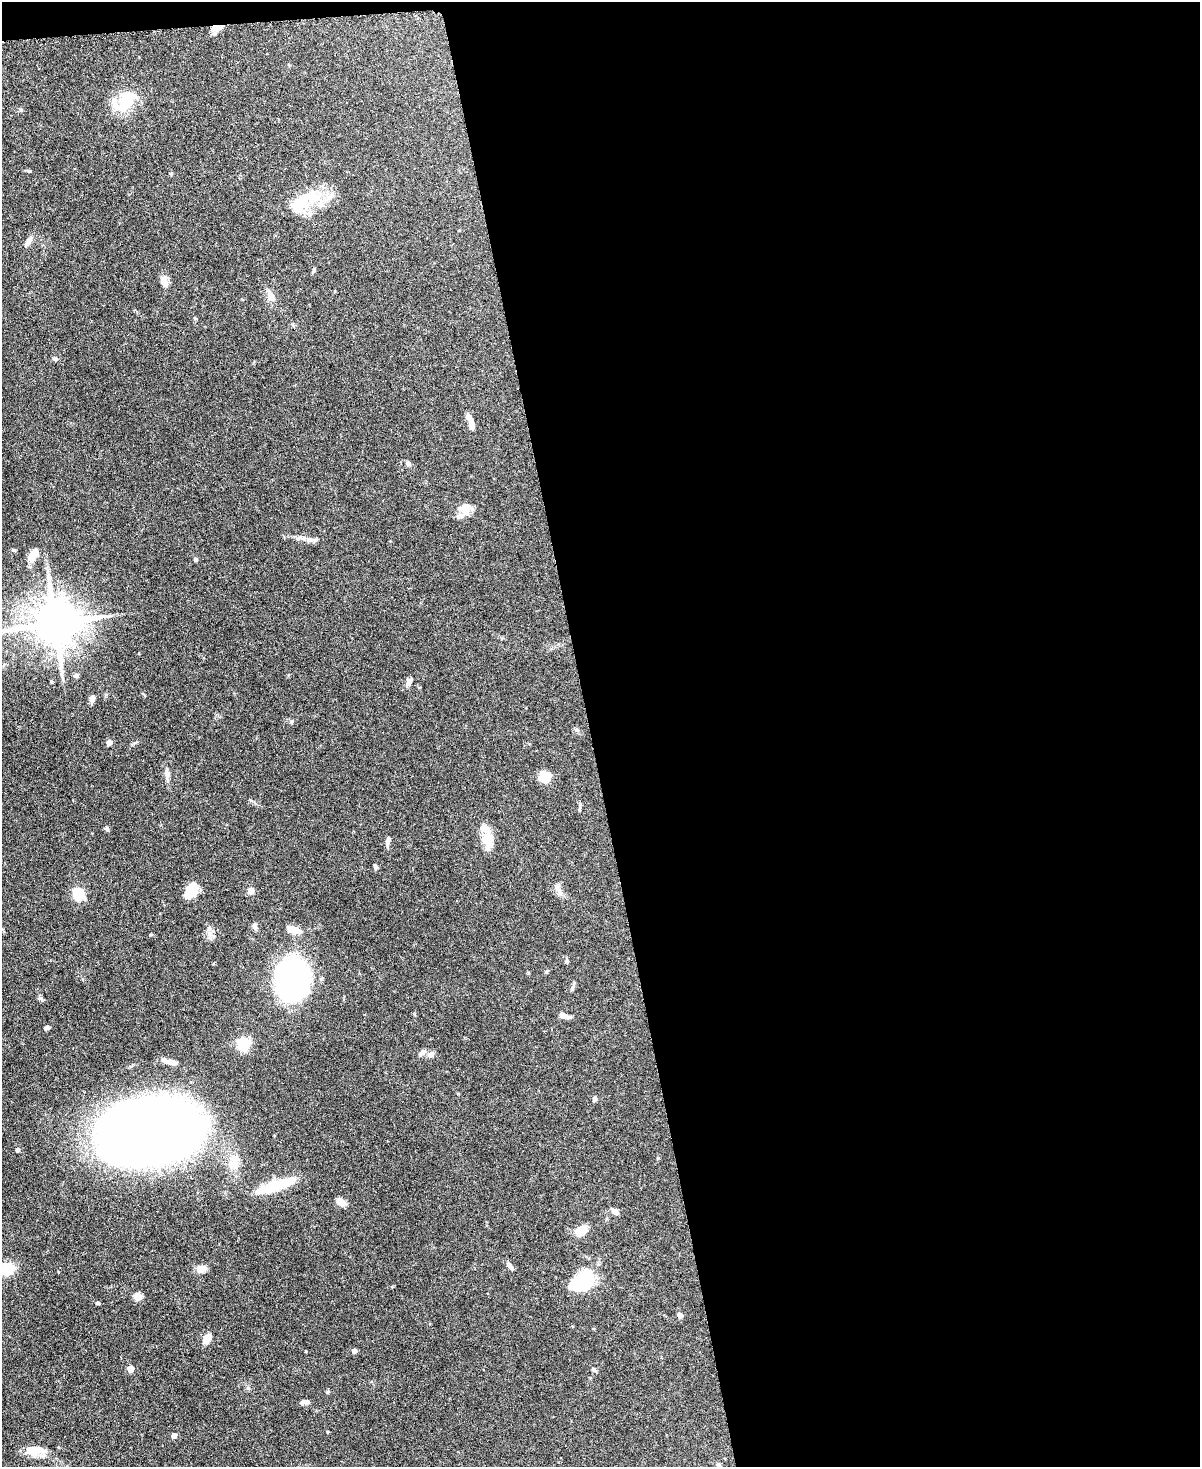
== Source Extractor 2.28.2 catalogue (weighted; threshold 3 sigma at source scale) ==
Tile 4 of 4 x 3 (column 4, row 1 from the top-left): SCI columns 3599-4796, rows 3068-4532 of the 4803 x 4819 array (HDU 1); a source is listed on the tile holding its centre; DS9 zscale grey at full resolution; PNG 1202 x 1469 px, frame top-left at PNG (2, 2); no overlay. Shown black and unused: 52% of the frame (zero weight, under 3 of 6 exposures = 2% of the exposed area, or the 3 px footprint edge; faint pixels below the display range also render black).
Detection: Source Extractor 2.28.2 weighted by HDU 2 'WHT'; one run over the whole footprint, this tile lists its part. Background 0.0911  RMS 0.0035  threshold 0.0143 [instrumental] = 3 sigma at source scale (4.09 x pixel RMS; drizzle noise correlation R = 1.36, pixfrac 0.8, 0.05/0.05 arcsec/px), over >= 5 px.
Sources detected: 90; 5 inside a brighter object's white glare — not listed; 9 inside a brighter listed object's ellipse — not listed separately; the other 76 listed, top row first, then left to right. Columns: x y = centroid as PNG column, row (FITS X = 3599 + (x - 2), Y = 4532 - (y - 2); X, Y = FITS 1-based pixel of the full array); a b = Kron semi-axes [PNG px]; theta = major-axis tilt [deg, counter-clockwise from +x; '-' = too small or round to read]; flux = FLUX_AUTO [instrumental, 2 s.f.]
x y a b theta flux
217 28 15 7 25 2.4
125 101 33 19 36 11
21 110 5 5 - 0.45
29 171 7 3 -1 0.43
171 173 5 3 - 0.3
312 196 30 15 -5 10
310 214 8 6 89 1.2
29 241 13 6 60 1.8
314 269 7 4 90 0.41
164 282 16 7 -69 2.3
271 295 17 8 -61 2.3
195 318 4 4 - 0.34
55 358 7 6 - 0.74
469 417 8 5 -59 2.4
408 463 7 5 -58 0.95
465 508 17 15 2 3.4
299 538 7 4 70 0.54
310 540 12 6 12 1.3
31 555 13 10 49 4
195 559 5 4 - 0.7
55 623 14 12 14 1400
76 675 7 6 - 0.74
51 681 5 4 - 0.31
409 682 12 6 60 1.3
92 698 7 6 - 1.8
576 729 6 5 - 0.55
109 742 5 4 - 2.5
167 774 13 7 -84 1.4
545 777 11 9 -14 7.9
579 809 6 4 71 0.45
107 828 7 5 -51 0.52
486 840 16 14 -53 4.1
388 841 12 5 75 1.3
376 866 7 5 -54 0.55
557 886 11 7 -90 1.5
192 890 16 10 58 7.9
251 890 5 4 - 4.9
78 893 6 5 - 31
255 926 9 6 -87 0.92
295 930 18 8 -14 3.5
210 935 14 4 -87 1.3
567 961 5 5 - 0.47
546 972 6 4 19 0.36
294 979 34 26 -89 110
572 988 9 4 61 0.63
564 1015 10 5 -19 2.6
47 1028 6 5 - 0.71
244 1043 6 5 - 49
422 1053 10 6 37 1.2
431 1054 9 7 30 1.3
172 1062 14 6 -10 1.9
595 1099 4 4 - 1.3
142 1132 81 53 8 430
17 1150 5 5 - 0.7
658 1158 5 4 - 0.29
234 1162 25 15 81 5.7
274 1186 39 12 19 13
341 1202 11 7 -28 2.3
615 1211 9 6 -38 1.4
581 1231 12 7 35 7.5
510 1266 12 5 -48 1.3
7 1269 16 12 10 7.9
201 1269 10 7 8 3
584 1280 24 21 -86 14
137 1296 5 5 - 4.9
98 1303 5 4 - 0.42
680 1315 6 5 - 1.5
207 1338 11 7 58 3.4
354 1351 4 4 - 1.7
130 1369 5 4 - 5.5
594 1370 8 5 -41 0.56
328 1391 5 4 - 0.38
306 1402 9 5 1 1.5
174 1435 4 4 - 2.1
39 1450 18 11 -8 3.7
718 1465 7 6 - 0.6
Overlapping masked pixels (flux is a lower limit): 1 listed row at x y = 217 28
Isophote crosses this tile's border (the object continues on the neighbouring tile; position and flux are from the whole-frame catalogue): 3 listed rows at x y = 55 623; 7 1269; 718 1465
Unlisted compact peaks at least as high as the median listed source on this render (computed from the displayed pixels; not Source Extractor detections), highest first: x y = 292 721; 248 1388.